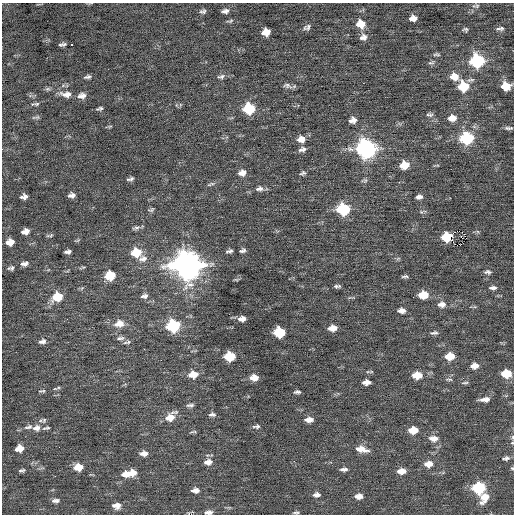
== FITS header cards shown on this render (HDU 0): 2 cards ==
NAXIS1  =                  512 / Axis length
NAXIS2  =                  512 / Axis length

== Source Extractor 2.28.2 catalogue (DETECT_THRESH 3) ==
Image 512 x 512 px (HDU 0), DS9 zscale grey, 1 PNG px = 1 image px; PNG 516 x 516 px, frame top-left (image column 1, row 512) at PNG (2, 3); no overlay
Background 0.0275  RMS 0.72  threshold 2.16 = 3 sigma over >= 5 px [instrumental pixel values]
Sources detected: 136; all 136 listed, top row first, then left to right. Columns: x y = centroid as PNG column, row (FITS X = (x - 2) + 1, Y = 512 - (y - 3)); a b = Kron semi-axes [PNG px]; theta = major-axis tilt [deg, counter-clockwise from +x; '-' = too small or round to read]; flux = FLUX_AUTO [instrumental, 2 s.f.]
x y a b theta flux
476 6 10 5 1 110
203 11 8 6 13 120
225 11 8 5 10 170
413 18 7 5 12 340
230 21 10 4 12 85
361 24 9 8 - 700
308 27 9 6 77 130
502 28 6 6 - 96
465 29 6 5 - 85
498 29 6 4 17 70
266 32 8 6 11 570
365 37 12 7 -70 210
362 38 7 5 42 120
64 44 6 6 - 87
60 45 7 5 17 80
71 45 3 3 - 250
436 54 9 4 0 86
477 61 8 8 - 6800
431 63 10 4 1 99
221 76 11 6 12 150
454 76 10 8 -10 570
87 77 9 4 12 120
287 86 13 7 -14 170
463 86 9 8 - 1900
505 86 8 7 - 890
66 94 15 7 -5 380
82 96 11 7 5 260
35 104 12 4 6 100
99 109 6 3 13 99
249 109 8 7 - 3000
430 115 10 5 -5 120
37 117 7 6 - 96
452 118 9 7 6 420
353 120 8 6 14 280
110 126 7 4 19 56
508 128 10 4 0 120
467 138 9 7 5 4500
301 139 9 7 6 400
302 149 10 6 13 170
366 149 10 9 - 20000
404 165 8 6 10 1100
242 173 9 7 14 300
303 173 9 6 21 110
130 179 7 4 17 110
211 184 12 4 19 110
259 189 11 7 4 200
72 195 7 5 12 200
24 197 7 5 12 220
419 197 8 5 5 180
343 209 8 7 - 4300
151 210 9 5 25 85
136 228 12 5 14 120
25 231 7 5 11 290
51 235 7 4 31 76
461 236 3 3 - 39
446 237 8 7 - 740
10 242 7 5 8 480
455 244 5 2 - 51
242 250 8 5 18 120
229 251 8 4 8 120
68 252 7 4 4 150
136 252 9 7 7 1300
143 259 13 9 12 330
24 264 9 5 10 200
187 265 12 10 -4 68000
11 268 7 5 13 120
488 272 9 5 -4 130
110 275 8 7 - 1600
405 276 9 3 1 93
236 279 8 4 8 67
337 286 7 3 2 110
82 288 6 4 70 60
493 288 10 5 2 150
423 295 8 6 3 970
144 296 10 6 12 180
57 297 10 7 22 1300
442 304 11 8 1 300
401 311 8 5 -6 250
244 318 6 4 -86 150
240 319 7 6 - 170
119 324 13 9 12 510
173 326 9 7 7 4400
332 328 8 5 4 440
279 332 8 7 - 2600
434 333 12 5 5 140
120 338 12 5 8 150
42 341 10 6 13 190
128 342 7 6 - 110
229 356 8 6 2 1800
450 356 9 6 3 840
474 366 9 6 4 380
193 374 11 8 7 620
506 374 8 6 2 1400
417 375 9 6 2 900
254 378 9 6 1 420
449 379 10 4 0 92
366 382 7 5 4 300
465 383 11 3 4 82
55 389 8 4 15 80
42 391 10 4 3 89
297 392 7 4 4 110
485 399 11 5 5 290
190 405 10 5 5 130
212 414 9 5 3 140
170 417 15 9 39 620
44 420 8 6 47 120
309 420 10 6 3 290
256 426 11 5 1 130
28 427 13 6 15 210
36 428 11 8 10 300
46 428 11 5 12 110
413 430 9 6 3 920
193 432 10 3 6 72
512 437 7 4 82 100
433 438 12 7 -2 370
19 448 8 6 14 500
361 449 16 7 -13 520
143 453 9 6 2 270
506 458 9 5 12 130
208 462 11 7 8 300
428 464 10 6 6 440
78 467 9 7 3 630
512 468 5 4 - 53
344 469 10 5 3 160
22 470 7 4 9 94
401 471 9 6 2 430
129 473 18 7 12 810
479 488 8 7 - 4200
195 490 9 6 0 250
316 495 8 5 5 190
359 496 9 6 3 340
485 497 13 9 56 680
55 501 9 5 1 160
116 506 10 8 1 340
208 512 10 5 4 210
296 512 8 3 6 88
At the frame edge (FLAGS 8, measured only in part): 3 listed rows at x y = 512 437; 512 468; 208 512